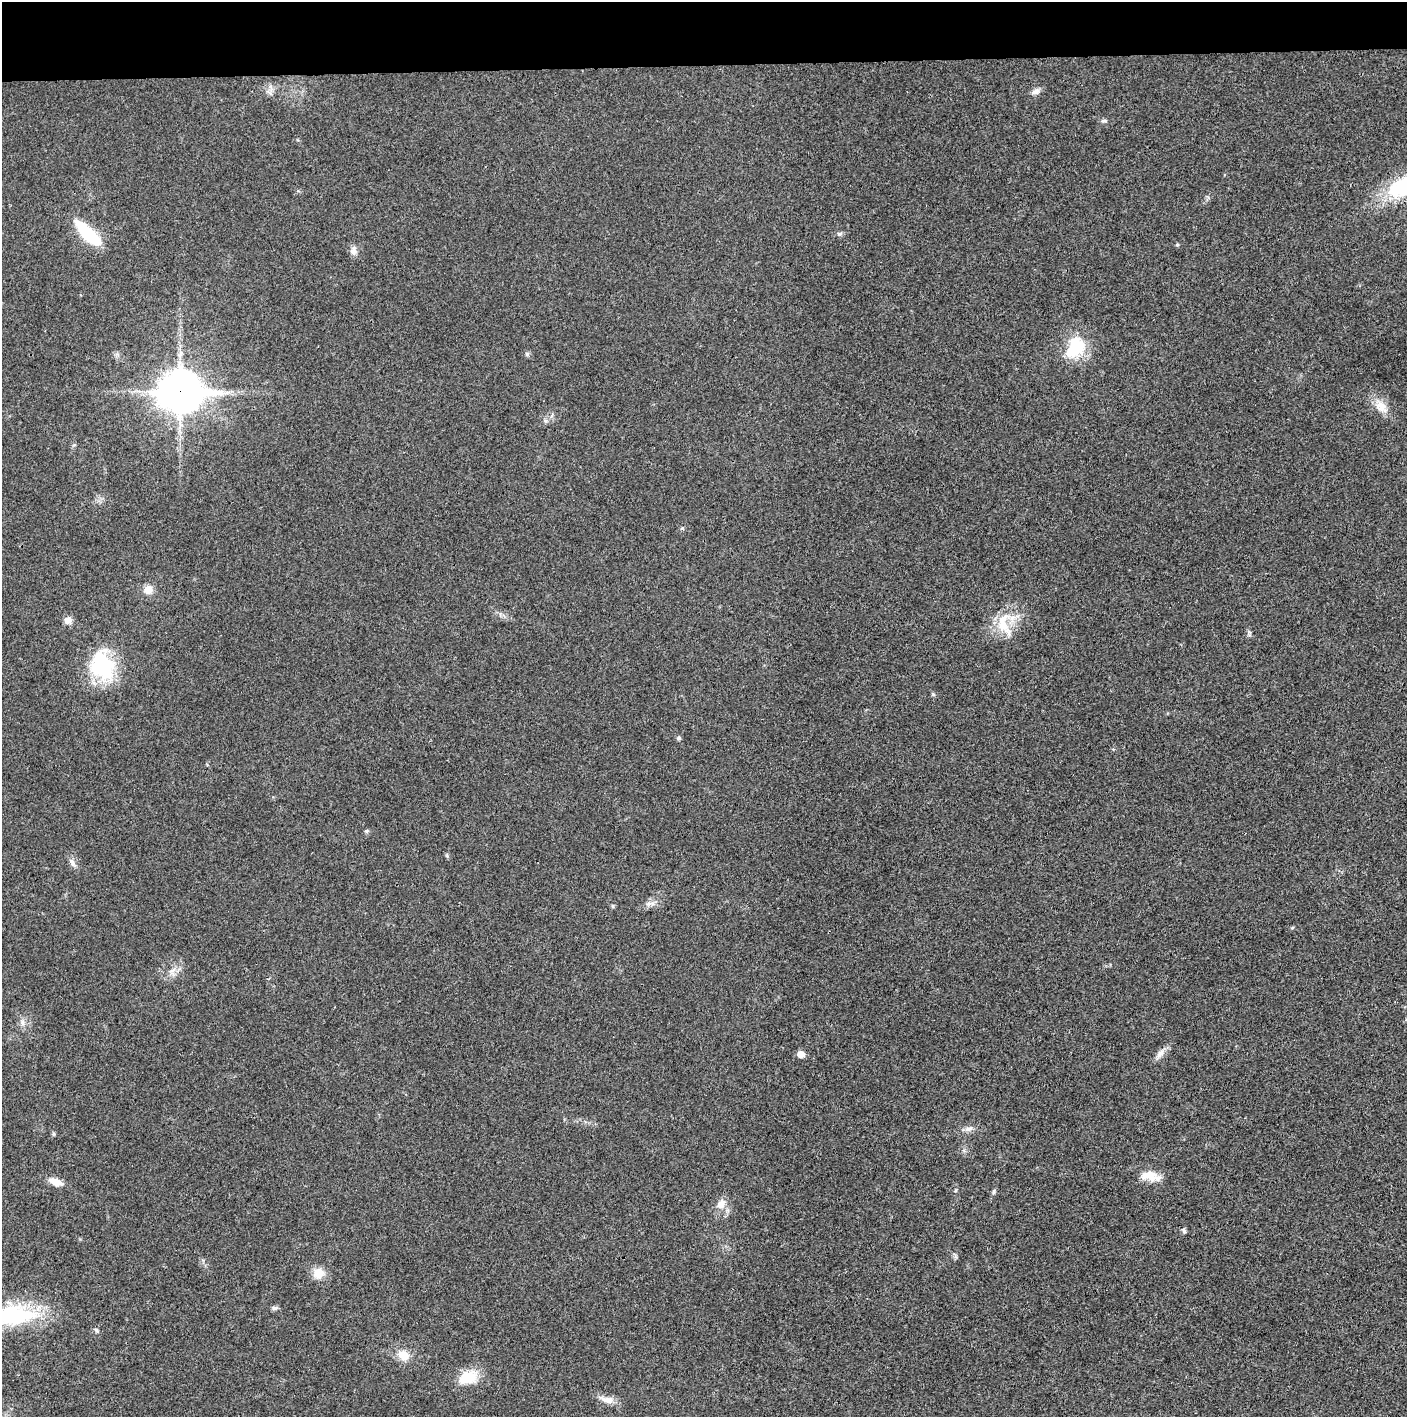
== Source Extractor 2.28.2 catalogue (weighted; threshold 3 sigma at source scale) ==
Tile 2 of 3 x 3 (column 2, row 1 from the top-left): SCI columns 1409-2813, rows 2831-4245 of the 4219 x 4245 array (HDU 1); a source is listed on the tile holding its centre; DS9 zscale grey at full resolution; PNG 1409 x 1419 px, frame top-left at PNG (2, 2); no overlay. Shown black and unused: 4% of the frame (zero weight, under 3 of 4 exposures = <1% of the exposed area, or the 3 px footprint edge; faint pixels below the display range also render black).
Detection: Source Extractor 2.28.2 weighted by HDU 2 'WHT'; one run over the whole footprint, this tile lists its part. Background 0.0193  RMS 0.0041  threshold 0.0185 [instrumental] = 3 sigma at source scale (4.5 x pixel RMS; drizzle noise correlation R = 1.50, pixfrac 1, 0.05/0.05 arcsec/px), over >= 5 px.
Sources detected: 39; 1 inside a brighter object's white glare — not listed; the other 38 listed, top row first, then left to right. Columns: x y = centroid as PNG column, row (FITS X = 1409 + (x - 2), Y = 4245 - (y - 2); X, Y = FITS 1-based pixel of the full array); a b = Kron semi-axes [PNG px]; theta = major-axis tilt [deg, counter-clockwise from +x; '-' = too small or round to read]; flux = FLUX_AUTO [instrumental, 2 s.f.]
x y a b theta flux
1036 91 12 7 24 2
1104 121 9 4 4 0.85
1405 185 54 23 29 33
88 234 33 11 -44 24
839 234 8 5 14 0.99
1177 245 5 4 - 0.52
353 251 13 8 87 2.2
1075 346 28 23 69 16
527 354 7 4 -72 0.61
180 391 17 13 0 1000
1381 407 18 13 -38 5.4
148 590 11 10 - 3.7
68 620 9 9 - 2.6
1003 623 33 16 -87 12
102 665 36 26 -77 32
933 694 6 5 - 0.6
678 738 6 5 - 0.75
367 831 6 5 - 0.64
72 863 13 6 -60 1.9
652 903 7 5 1 1.3
173 970 11 3 29 1.3
23 1023 10 5 -90 1.4
801 1054 5 5 - 4.6
1160 1054 13 8 54 2.5
969 1129 13 6 19 1.9
53 1134 6 4 -90 0.53
1150 1176 27 12 -8 6.6
56 1182 18 8 -19 4.3
994 1191 8 4 65 0.76
721 1204 14 10 62 3.8
1184 1231 7 5 -80 0.81
319 1273 12 11 - 5.6
275 1308 8 5 0 1
13 1315 60 24 4 38
97 1330 7 5 -42 0.79
403 1355 13 11 -23 5.4
468 1377 24 14 22 11
607 1400 20 8 -10 3.9
Overlapping masked pixels (flux is a lower limit): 2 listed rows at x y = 1405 185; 180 391
Isophote crosses this tile's border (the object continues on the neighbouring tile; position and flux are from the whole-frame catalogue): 2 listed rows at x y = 1405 185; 13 1315
Unlisted compact peaks at least as high as the median listed source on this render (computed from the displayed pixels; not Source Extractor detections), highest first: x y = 613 906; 682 528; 956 1190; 1292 928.